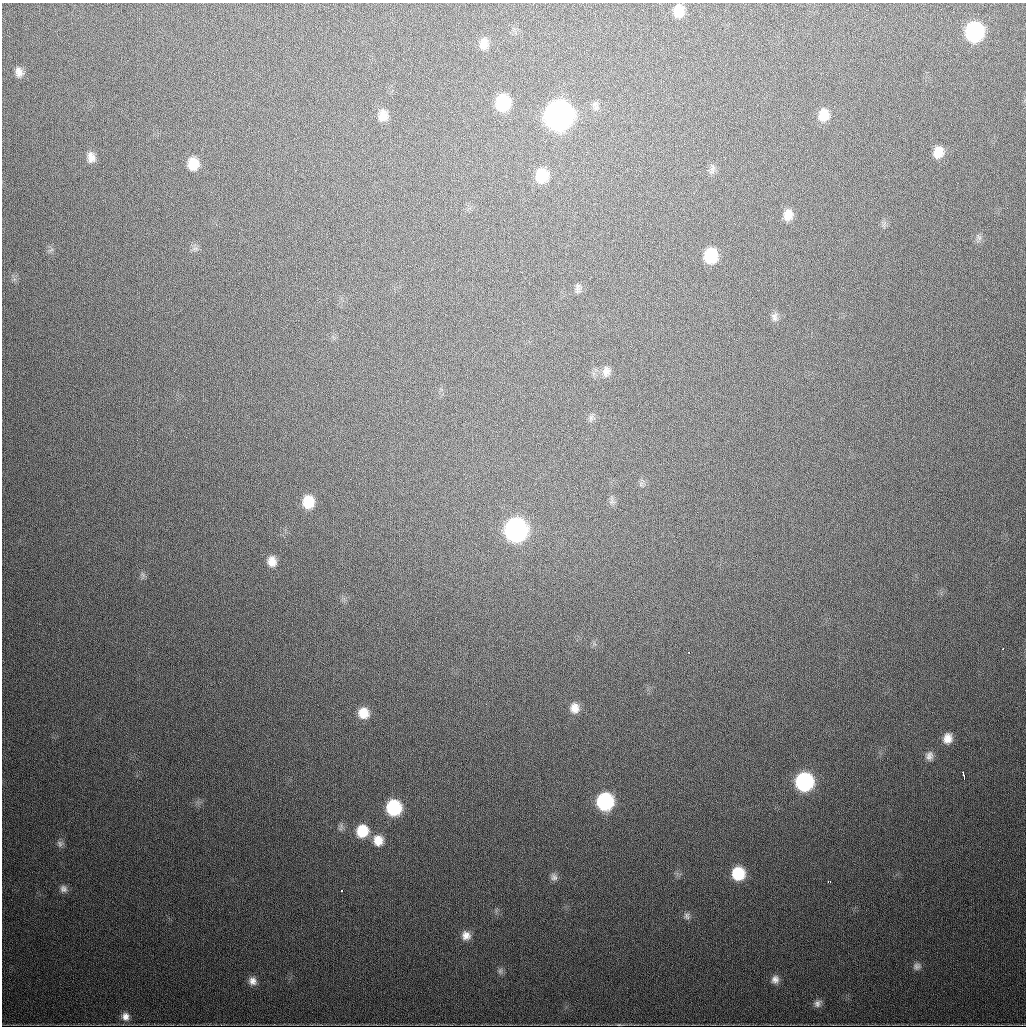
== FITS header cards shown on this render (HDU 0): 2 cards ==
NAXIS1  =                 1024
NAXIS2  =                 1024

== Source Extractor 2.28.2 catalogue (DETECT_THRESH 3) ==
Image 1024 x 1024 px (HDU 0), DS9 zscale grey, 1 PNG px = 1 image px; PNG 1028 x 1028 px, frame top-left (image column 1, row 1024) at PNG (2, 3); no overlay
Background 528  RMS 18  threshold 54.5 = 3 sigma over >= 5 px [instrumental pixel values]
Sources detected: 51; all 51 listed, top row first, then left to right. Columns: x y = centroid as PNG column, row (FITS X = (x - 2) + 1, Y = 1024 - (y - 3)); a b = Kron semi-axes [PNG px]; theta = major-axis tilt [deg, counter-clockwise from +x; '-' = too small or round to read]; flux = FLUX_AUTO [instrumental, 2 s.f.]
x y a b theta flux
679 11 14 11 86 2.0e+04
974 32 13 12 - 1.7e+05
484 44 14 10 86 1.1e+04
19 72 12 9 -78 8.4e+03
503 103 14 12 86 6.2e+04
559 115 15 13 84 1.3e+06
824 115 14 11 82 1.8e+04
383 116 14 11 87 1.3e+04
938 152 13 10 72 1.7e+04
91 157 14 10 -83 9.7e+03
193 164 13 11 -89 2.2e+04
712 168 12 6 86 5.3e+03
542 176 15 13 86 3.5e+04
788 215 13 10 83 1.3e+04
979 237 8 5 -57 3.4e+03
195 248 8 5 0 3.3e+03
711 256 13 11 81 4.7e+04
577 288 12 7 -71 4.7e+03
774 317 12 8 -83 6.0e+03
606 372 14 10 81 8.6e+03
591 418 11 5 72 3.9e+03
308 502 13 11 -88 2.9e+04
516 530 14 13 - 4.6e+05
272 561 13 10 -84 1.2e+04
1003 649 3 2 - 2.3e+03
689 652 3 2 - 5.9e+03
574 708 13 11 -86 1.2e+04
363 713 12 11 - 1.9e+04
948 738 11 10 - 1.2e+04
929 756 11 9 86 6.4e+03
963 775 7 2 -77 4.4e+03
804 782 12 12 - 1.7e+05
605 801 12 11 - 1.3e+05
394 808 12 11 - 8.0e+04
362 831 13 12 - 3.2e+04
378 840 13 12 - 1.6e+04
60 844 9 8 - 4.2e+03
738 873 12 11 - 4.3e+04
554 877 10 9 - 5.2e+03
828 882 4 2 - 1.1e+04
63 889 10 9 - 5.6e+03
342 890 3 2 - 2.7e+03
687 916 10 8 -65 4.8e+03
466 935 11 10 - 9.7e+03
917 966 11 10 - 5.7e+03
500 971 9 6 75 3.4e+03
775 979 11 10 - 7.8e+03
253 981 11 10 - 8.2e+03
818 1003 11 8 41 5.7e+03
125 1016 10 10 - 8.4e+03
619 1024 5 3 - 1.3e+03